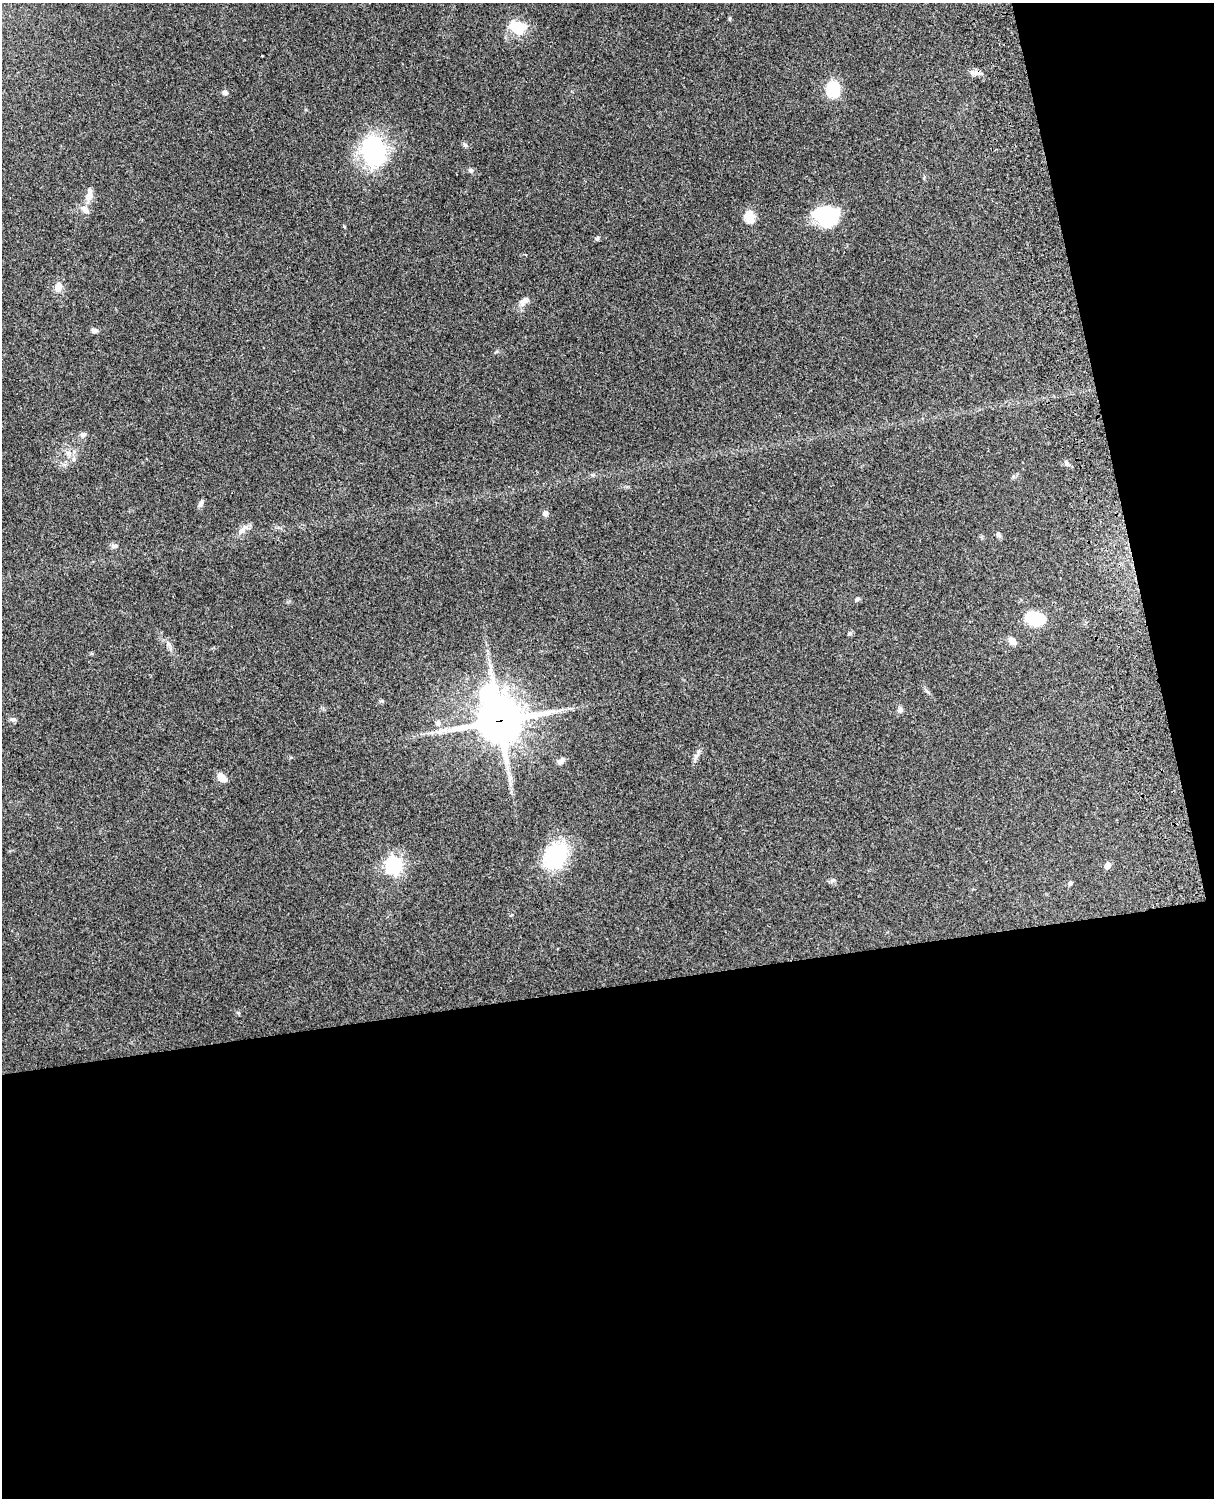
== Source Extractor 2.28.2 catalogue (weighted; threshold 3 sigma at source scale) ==
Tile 12 of 4 x 3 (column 4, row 3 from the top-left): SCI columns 3756-4967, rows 165-1660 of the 5088 x 4928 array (HDU 1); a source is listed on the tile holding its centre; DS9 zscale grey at full resolution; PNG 1216 x 1500 px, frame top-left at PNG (2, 3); no overlay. Shown black and unused: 39% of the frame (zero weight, under 3 of 4 exposures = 6% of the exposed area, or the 3 px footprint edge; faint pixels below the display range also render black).
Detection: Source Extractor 2.28.2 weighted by HDU 2 'WHT'; one run over the whole footprint, this tile lists its part. Background 0.264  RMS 0.0089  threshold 0.0402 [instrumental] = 3 sigma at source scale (4.5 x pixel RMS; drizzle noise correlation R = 1.50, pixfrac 1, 0.05/0.05 arcsec/px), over >= 5 px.
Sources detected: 42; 2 inside a brighter object's white glare — not listed; the other 40 listed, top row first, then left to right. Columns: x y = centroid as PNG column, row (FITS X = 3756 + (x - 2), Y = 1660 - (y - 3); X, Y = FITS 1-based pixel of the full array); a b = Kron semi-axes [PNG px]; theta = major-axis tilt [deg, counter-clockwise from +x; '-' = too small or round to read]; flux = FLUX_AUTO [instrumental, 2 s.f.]
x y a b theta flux
521 28 23 17 28 18
976 73 17 5 -3 4.2
833 89 12 10 -75 42
225 92 6 5 - 3
465 145 7 4 -45 1.6
373 150 31 24 -80 96
470 170 7 6 - 2
89 196 13 9 68 7.7
85 209 14 7 -44 4.7
750 217 6 5 - 48
824 217 27 21 -27 41
597 238 6 5 - 1.5
58 287 11 9 88 6.3
524 301 18 7 44 5
94 331 8 5 0 2.8
83 434 8 7 - 2.4
68 453 7 7 - 3.2
1067 463 8 6 -48 2.6
201 503 10 5 67 2.5
545 513 7 7 - 2.8
242 530 17 7 50 6
998 534 7 5 -86 1.9
115 546 8 6 14 2.2
857 599 6 5 - 1.8
1035 618 18 12 -8 33
849 634 6 4 19 1.2
1012 641 9 7 -46 5.7
927 691 9 3 -44 1.6
488 692 9 8 - 120
900 710 8 7 - 2.7
12 719 9 4 0 1.9
499 721 17 15 11 2600
438 723 8 7 - 3.4
696 756 13 6 49 3.4
561 761 11 6 29 3.6
222 778 10 7 -42 8.7
555 856 32 22 62 67
394 865 7 7 - 290
1107 866 5 5 - 7.9
1070 883 7 4 63 1.4
Overlapping masked pixels (flux is a lower limit): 1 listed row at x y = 499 721
Unlisted compact peaks at least as high as the median listed source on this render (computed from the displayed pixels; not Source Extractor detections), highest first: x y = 344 226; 382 701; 832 880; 238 1013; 593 475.